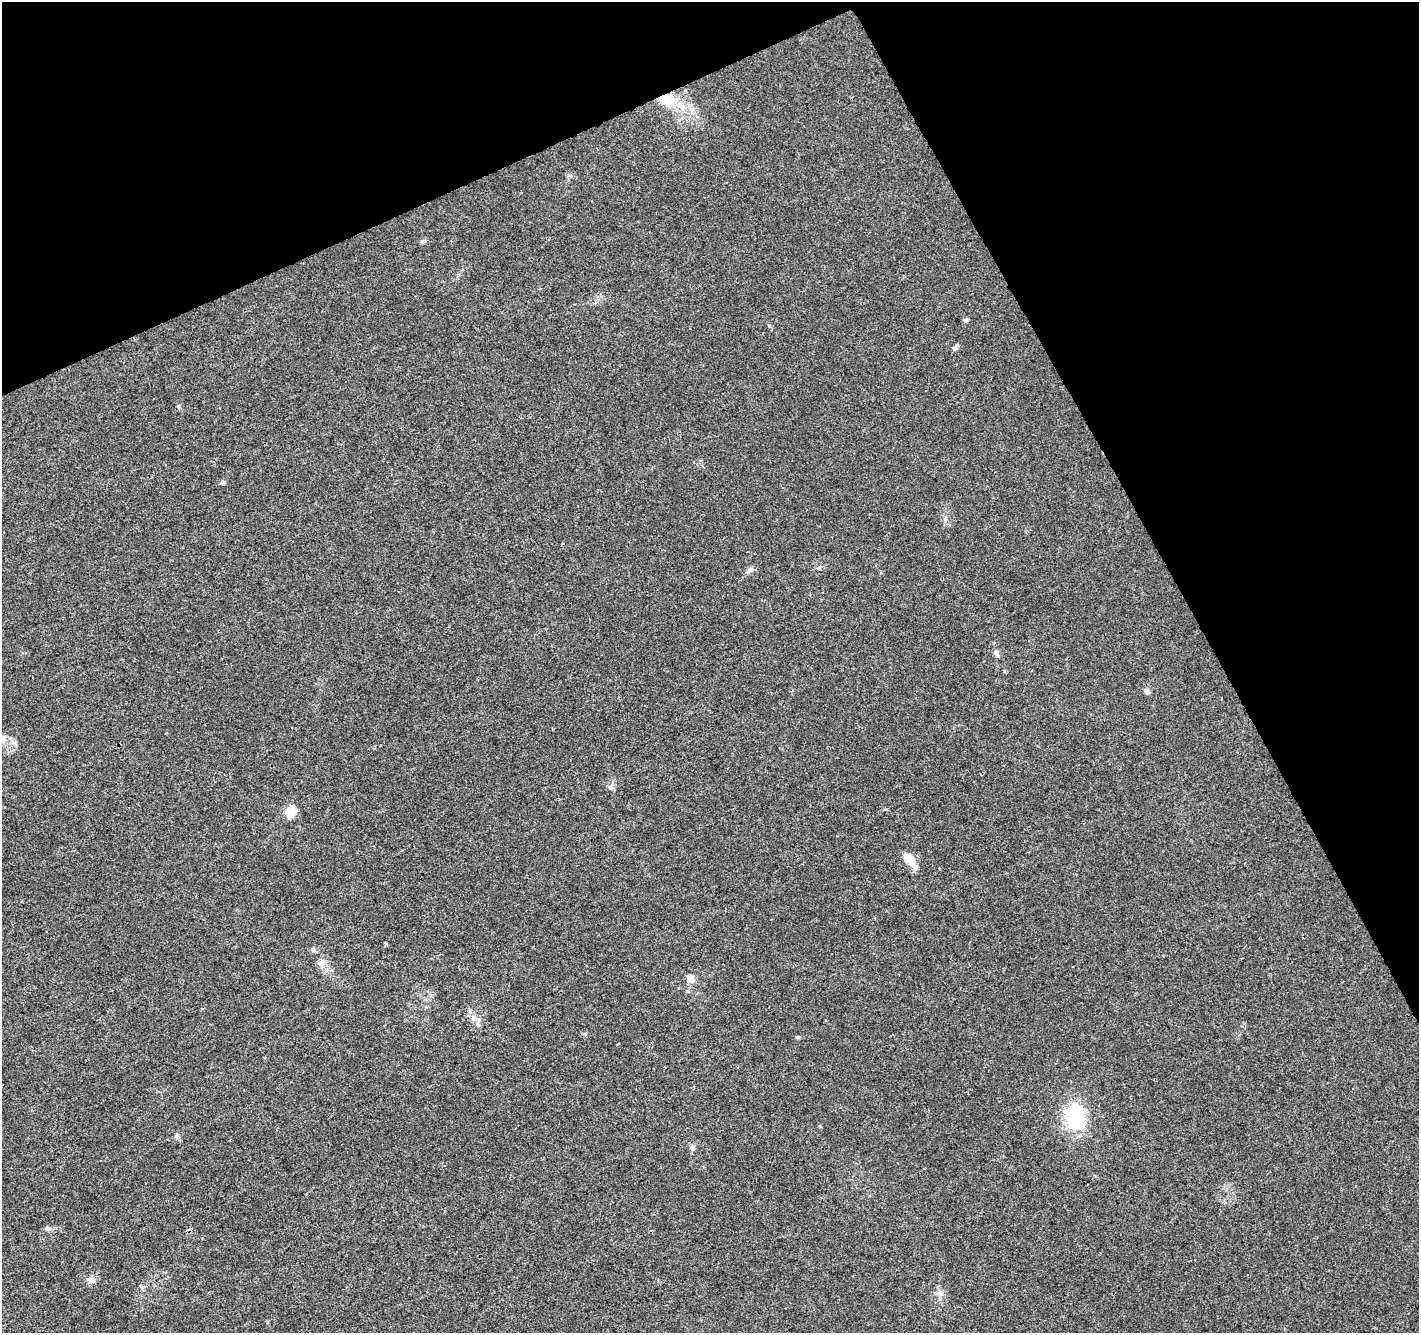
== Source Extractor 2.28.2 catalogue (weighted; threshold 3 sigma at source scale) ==
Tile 3 of 4 x 4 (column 3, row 1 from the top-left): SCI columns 2888-4304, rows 4115-5445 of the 5779 x 5626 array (HDU 1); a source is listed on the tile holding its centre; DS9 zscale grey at full resolution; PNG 1421 x 1335 px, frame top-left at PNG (2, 2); no overlay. Shown black and unused: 24% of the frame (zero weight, under 3 of 4 exposures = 5% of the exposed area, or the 3 px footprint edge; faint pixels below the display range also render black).
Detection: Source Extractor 2.28.2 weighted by HDU 2 'WHT'; one run over the whole footprint, this tile lists its part. Background 0.00687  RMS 0.0026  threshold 0.0118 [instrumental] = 3 sigma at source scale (4.5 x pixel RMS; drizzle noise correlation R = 1.50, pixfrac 1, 0.0396/0.0396 arcsec/px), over >= 5 px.
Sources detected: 27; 1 inside a brighter object's white glare — not listed; the other 26 listed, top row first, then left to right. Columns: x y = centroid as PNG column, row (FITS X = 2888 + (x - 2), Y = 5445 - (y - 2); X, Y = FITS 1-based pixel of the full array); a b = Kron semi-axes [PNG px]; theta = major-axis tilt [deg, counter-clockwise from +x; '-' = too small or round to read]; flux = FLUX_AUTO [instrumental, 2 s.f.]
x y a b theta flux
668 100 25 15 -37 7.3
422 242 6 5 - 0.45
966 320 6 5 - 0.53
955 348 9 4 46 0.64
223 482 6 5 - 0.49
945 519 8 3 77 0.54
819 568 6 5 - 0.53
749 570 10 6 53 0.82
997 653 12 5 -59 0.78
1147 691 7 6 - 0.9
3 739 12 5 -79 1.1
610 788 7 7 - 0.8
291 811 6 5 - 18
912 861 21 8 -69 3.1
313 950 7 5 -44 0.52
322 963 9 8 - 1.8
690 980 10 9 - 1.6
474 1019 7 4 18 0.65
798 1037 5 4 - 0.32
1075 1119 23 15 -72 22
176 1136 8 4 89 0.5
692 1148 7 7 - 0.76
48 1229 11 4 -4 0.68
91 1280 11 8 -20 1.4
142 1287 6 4 18 0.44
940 1293 9 6 -63 1.1
Overlapping masked pixels (flux is a lower limit): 1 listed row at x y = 668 100
Unlisted compact peaks at least as high as the median listed source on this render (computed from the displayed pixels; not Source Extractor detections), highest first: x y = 178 406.